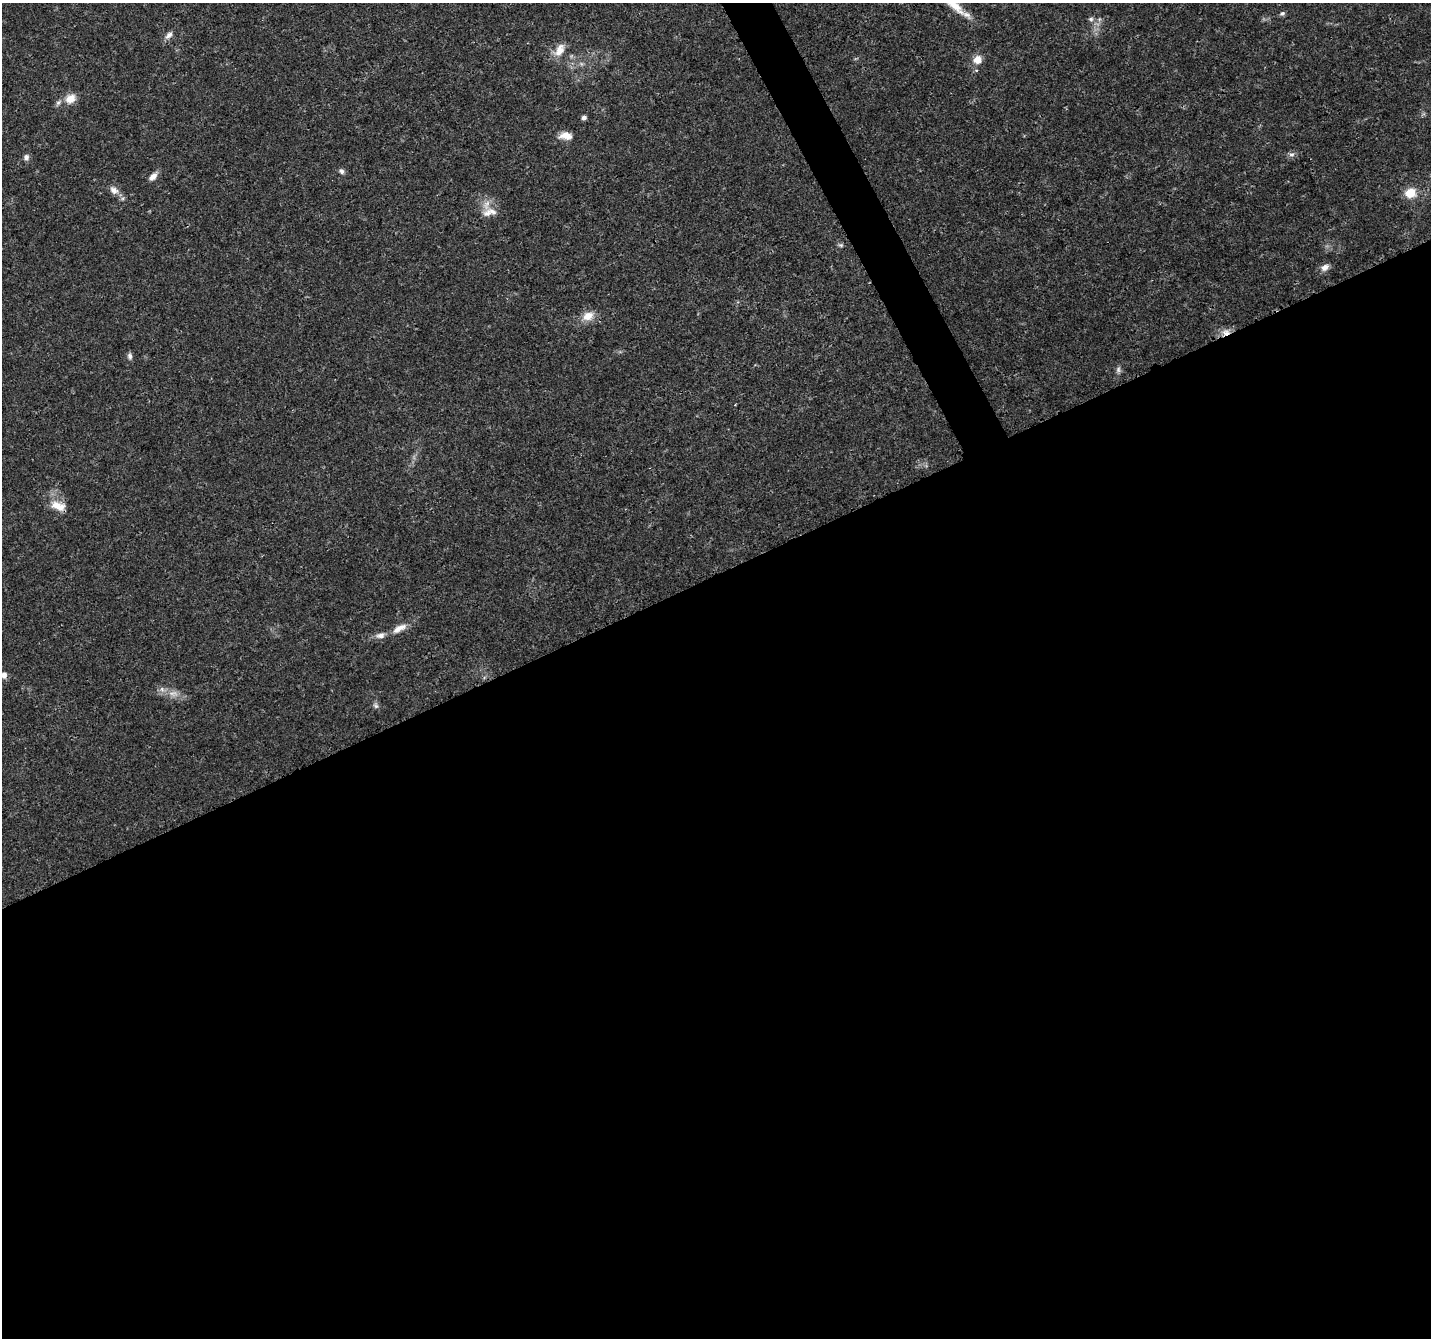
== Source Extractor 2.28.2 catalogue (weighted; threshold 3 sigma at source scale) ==
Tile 15 of 4 x 4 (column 3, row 4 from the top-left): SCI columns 2864-4292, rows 100-1435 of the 5728 x 5603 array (HDU 1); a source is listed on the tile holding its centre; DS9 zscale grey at full resolution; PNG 1433 x 1340 px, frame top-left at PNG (2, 3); no overlay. Shown black and unused: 58% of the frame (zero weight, under 3 of 4 exposures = <1% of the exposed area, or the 3 px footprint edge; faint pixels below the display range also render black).
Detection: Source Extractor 2.28.2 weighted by HDU 2 'WHT'; one run over the whole footprint, this tile lists its part. Background 0.0255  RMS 0.0019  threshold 0.00867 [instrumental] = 3 sigma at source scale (4.5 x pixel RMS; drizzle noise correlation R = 1.50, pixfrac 1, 0.0396/0.0396 arcsec/px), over >= 5 px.
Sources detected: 32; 1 too faint to see at this stretch — not listed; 4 inside a brighter listed object's ellipse — not listed separately; the other 27 listed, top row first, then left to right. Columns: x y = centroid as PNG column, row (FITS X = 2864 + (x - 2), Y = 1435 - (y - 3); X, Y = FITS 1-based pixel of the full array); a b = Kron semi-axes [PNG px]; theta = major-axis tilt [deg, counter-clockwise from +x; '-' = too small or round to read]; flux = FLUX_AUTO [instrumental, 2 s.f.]
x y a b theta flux
952 3 47 9 -40 5.2
1282 13 7 6 - 0.44
1091 19 7 6 - 0.51
169 35 12 7 48 0.99
559 50 19 11 61 2.4
978 60 8 8 - 2.2
70 99 14 11 35 2.3
584 118 5 5 - 0.64
565 136 16 9 -3 1.9
1291 154 9 4 0 0.53
26 157 8 7 - 0.69
341 171 7 6 - 0.58
153 177 12 7 45 1.2
114 190 11 9 -35 1.3
1411 193 12 10 20 3.6
493 212 17 8 -32 1.8
841 245 7 5 -1 0.37
1325 267 11 8 35 1.2
588 316 16 12 23 2.3
1226 332 10 9 - 1.5
130 356 9 6 -83 0.58
1118 370 8 6 77 0.57
56 506 17 14 -9 2.7
399 628 21 8 28 2.1
4 675 6 5 - 1.1
162 689 8 6 -69 0.77
376 706 8 6 -57 0.56
Overlapping masked pixels (flux is a lower limit): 1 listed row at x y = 1226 332
Isophote crosses this tile's border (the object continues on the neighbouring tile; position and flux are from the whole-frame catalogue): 2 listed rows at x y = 952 3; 4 675